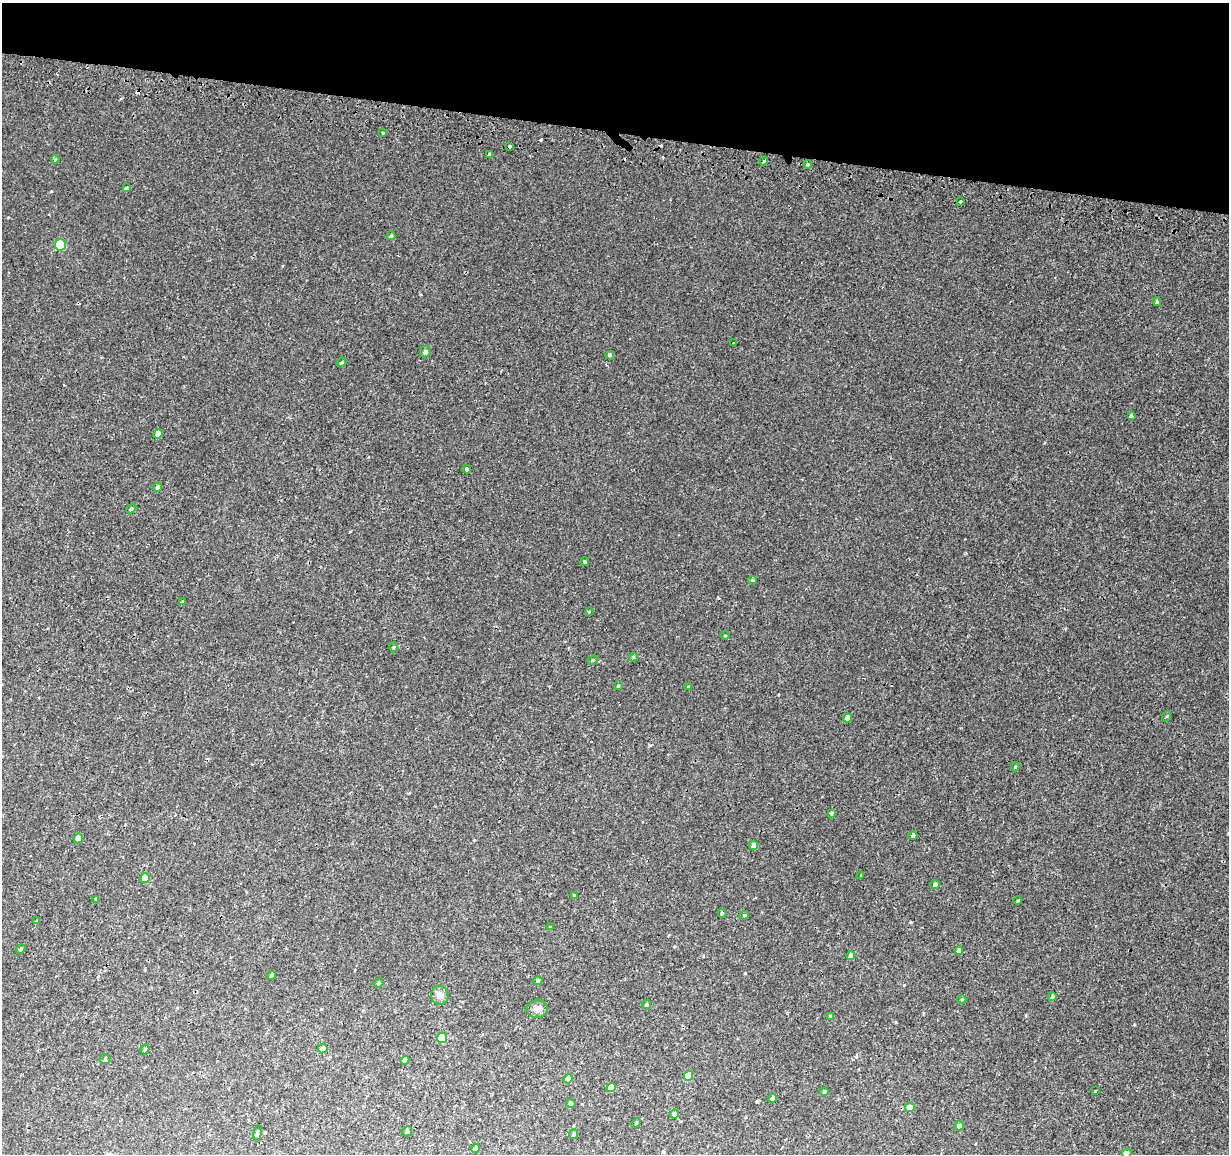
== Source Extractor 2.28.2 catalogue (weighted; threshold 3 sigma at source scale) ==
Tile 2 of 4 x 4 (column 2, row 1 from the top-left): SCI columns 1266-2492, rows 3726-4877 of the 4987 x 5206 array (HDU 1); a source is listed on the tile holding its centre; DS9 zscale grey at full resolution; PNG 1231 x 1156 px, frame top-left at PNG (2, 3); each listed source drawn as its Kron ellipse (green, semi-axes under 4 px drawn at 4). Shown black and unused: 11% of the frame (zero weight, under 2 of 3 exposures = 3% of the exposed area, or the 3 px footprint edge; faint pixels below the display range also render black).
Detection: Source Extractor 2.28.2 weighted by HDU 2 'WHT'; one run over the whole footprint, this tile lists its part. Background 6.83e-04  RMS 0.0025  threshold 0.0114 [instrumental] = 3 sigma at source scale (4.5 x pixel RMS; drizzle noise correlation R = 1.50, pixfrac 1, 0.0396/0.0396 arcsec/px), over >= 5 px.
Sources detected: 86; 6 cosmic-ray / hot-pixel residue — neither listed nor drawn; the other 80 listed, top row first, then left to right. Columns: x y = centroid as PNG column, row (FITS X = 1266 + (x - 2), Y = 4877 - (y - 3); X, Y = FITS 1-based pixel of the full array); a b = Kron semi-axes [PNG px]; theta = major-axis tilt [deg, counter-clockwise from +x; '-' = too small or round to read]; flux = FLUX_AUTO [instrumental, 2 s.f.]
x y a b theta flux
382 133 3 3 - 0.37
509 146 3 3 - 4.9
489 154 4 3 - 0.49
55 159 4 3 - 0.31
764 161 4 3 - 0.24
808 164 4 4 - 0.29
126 188 3 3 - 1.3
960 202 3 3 - 0.45
391 236 4 3 - 0.34
61 245 6 5 - 11
1157 302 4 3 - 0.34
734 342 3 2 - 0.23
425 352 6 5 - 0.73
610 355 4 4 - 0.52
342 362 5 3 - 0.27
1131 416 4 4 - 0.43
158 434 5 4 - 2.2
467 469 4 3 - 2
158 487 5 3 - 0.43
131 509 5 4 - 0.45
585 562 4 4 - 0.3
753 580 4 3 - 0.33
182 601 4 3 - 0.36
589 612 4 3 - 0.21
725 636 4 3 - 0.18
394 647 5 3 - 0.24
633 657 4 4 - 0.33
593 660 5 4 - 0.3
618 686 4 3 - 0.25
688 687 4 3 - 0.25
1167 716 5 3 - 0.2
848 718 5 4 - 1.2
1015 767 5 4 - 0.33
831 813 4 3 - 0.5
913 836 4 3 - 0.98
78 838 5 4 - 2
754 846 4 4 - 1.7
861 876 3 3 - 0.53
145 878 5 4 - 2.1
935 884 5 4 - 0.75
574 895 4 3 - 0.33
96 899 4 3 - 0.3
1018 900 4 3 - 0.24
722 913 4 4 - 0.41
744 915 5 4 - 0.31
37 921 3 3 - 0.23
550 927 4 3 - 0.18
21 949 5 3 - 0.31
959 950 4 4 - 0.94
851 955 4 4 - 1.1
272 975 4 4 - 0.74
538 981 5 4 - 0.74
379 983 5 3 - 0.34
440 995 9 8 - 1.4
1052 997 4 4 - 0.59
962 999 4 3 - 0.19
646 1005 4 4 - 0.35
537 1009 11 8 3 1.3
831 1016 4 4 - 0.54
442 1038 5 5 - 6.4
323 1048 5 4 - 1.8
145 1049 5 4 - 0.4
105 1059 5 5 - 0.29
405 1060 4 4 - 0.83
688 1076 5 4 - 4.4
568 1079 4 4 - 2
611 1088 5 4 - 2.9
1095 1091 3 3 - 0.32
824 1092 4 4 - 0.5
772 1098 4 4 - 0.93
571 1103 4 4 - 0.75
910 1107 5 4 - 2.1
674 1114 4 4 - 2
636 1123 5 4 - 0.3
959 1126 5 4 - 0.98
407 1131 5 4 - 0.49
258 1133 8 4 82 0.43
574 1134 5 4 - 0.62
475 1148 5 4 - 1.2
1127 1153 5 4 - 1.1
Isophote crosses this tile's border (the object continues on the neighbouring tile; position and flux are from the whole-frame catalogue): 1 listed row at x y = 1127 1153